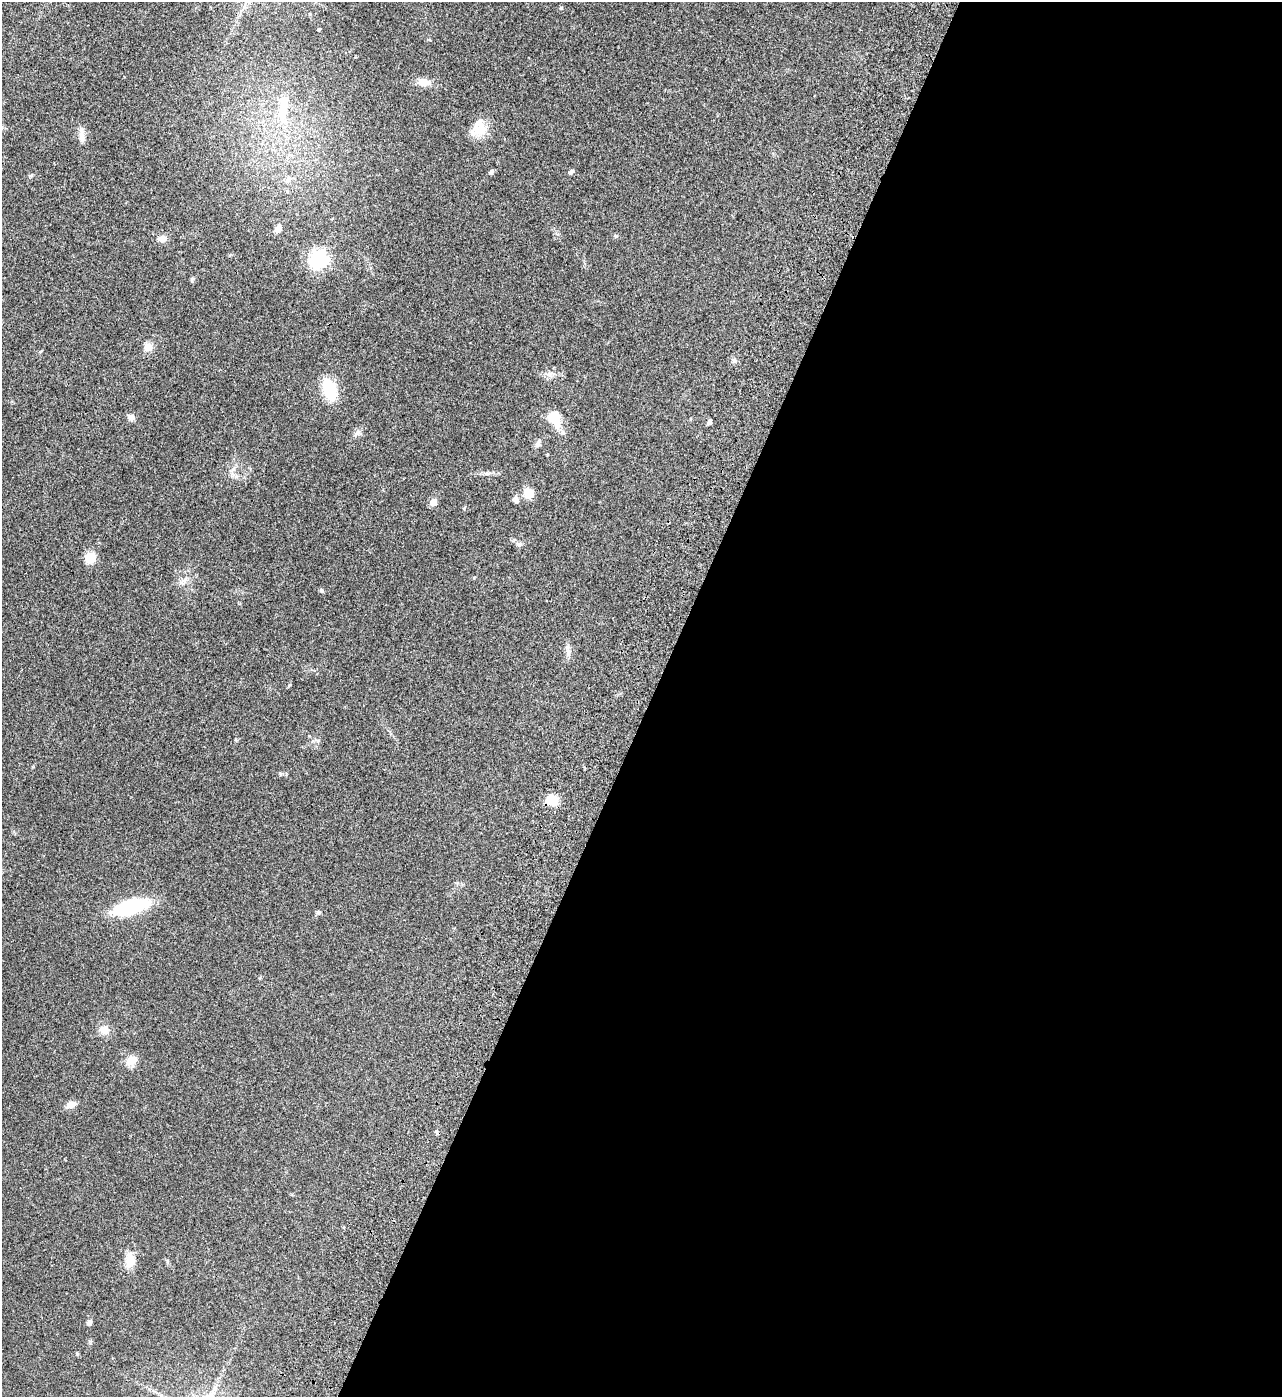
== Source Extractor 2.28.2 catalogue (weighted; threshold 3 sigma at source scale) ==
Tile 12 of 4 x 4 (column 4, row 3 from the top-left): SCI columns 4211-5490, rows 1600-2994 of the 5987 x 5985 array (HDU 1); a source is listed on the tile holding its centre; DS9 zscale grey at full resolution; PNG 1284 x 1399 px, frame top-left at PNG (2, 2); no overlay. Shown black and unused: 49% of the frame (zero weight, under 3 of 4 exposures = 13% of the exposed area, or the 3 px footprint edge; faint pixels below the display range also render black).
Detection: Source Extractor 2.28.2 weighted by HDU 2 'WHT'; one run over the whole footprint, this tile lists its part. Background 0.133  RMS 0.0074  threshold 0.0332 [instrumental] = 3 sigma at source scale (4.5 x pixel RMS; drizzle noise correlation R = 1.50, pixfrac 1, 0.05/0.05 arcsec/px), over >= 5 px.
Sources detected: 39; all 39 listed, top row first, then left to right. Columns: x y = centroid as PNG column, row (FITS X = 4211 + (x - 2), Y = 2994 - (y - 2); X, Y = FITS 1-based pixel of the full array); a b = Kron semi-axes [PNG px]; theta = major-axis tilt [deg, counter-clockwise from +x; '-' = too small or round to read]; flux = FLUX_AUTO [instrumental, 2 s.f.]
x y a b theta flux
561 8 5 4 - 0.8
319 29 3 3 - 0.77
423 82 14 9 -5 6.2
284 105 33 11 84 17
479 131 25 14 17 12
82 137 17 7 -83 4.8
571 171 8 4 45 1.2
491 172 6 5 - 1.2
31 175 6 4 19 0.91
288 180 8 7 - 3.1
278 229 9 6 76 3.7
162 238 8 7 - 4.7
319 259 7 7 - 250
148 347 11 10 - 4.8
734 361 6 4 -19 1.2
549 374 9 7 -35 2.9
329 389 25 14 -73 20
131 417 8 7 - 2.8
553 418 13 10 -61 19
710 422 8 4 85 1.3
356 433 11 5 41 2.2
539 442 11 6 79 2.2
233 469 8 5 45 1.9
487 473 13 4 10 2.1
528 493 9 9 - 11
516 499 10 7 -73 2.4
433 502 5 5 - 11
520 544 8 6 -2 1.8
90 557 11 9 42 11
321 590 6 4 -46 0.95
568 652 10 6 83 2.8
552 800 11 9 -12 13
131 907 24 10 15 76
318 912 6 5 - 1.5
104 1030 12 12 - 5.4
131 1060 14 11 51 6.4
71 1105 12 7 24 4.3
130 1260 17 11 85 9.7
89 1322 6 5 - 2.4
Overlapping masked pixels (flux is a lower limit): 1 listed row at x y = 552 800
Unlisted compact peaks at least as high as the median listed source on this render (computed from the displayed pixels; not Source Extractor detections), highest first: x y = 192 279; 616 236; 280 773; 464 508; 289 685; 33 767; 77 1354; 474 578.